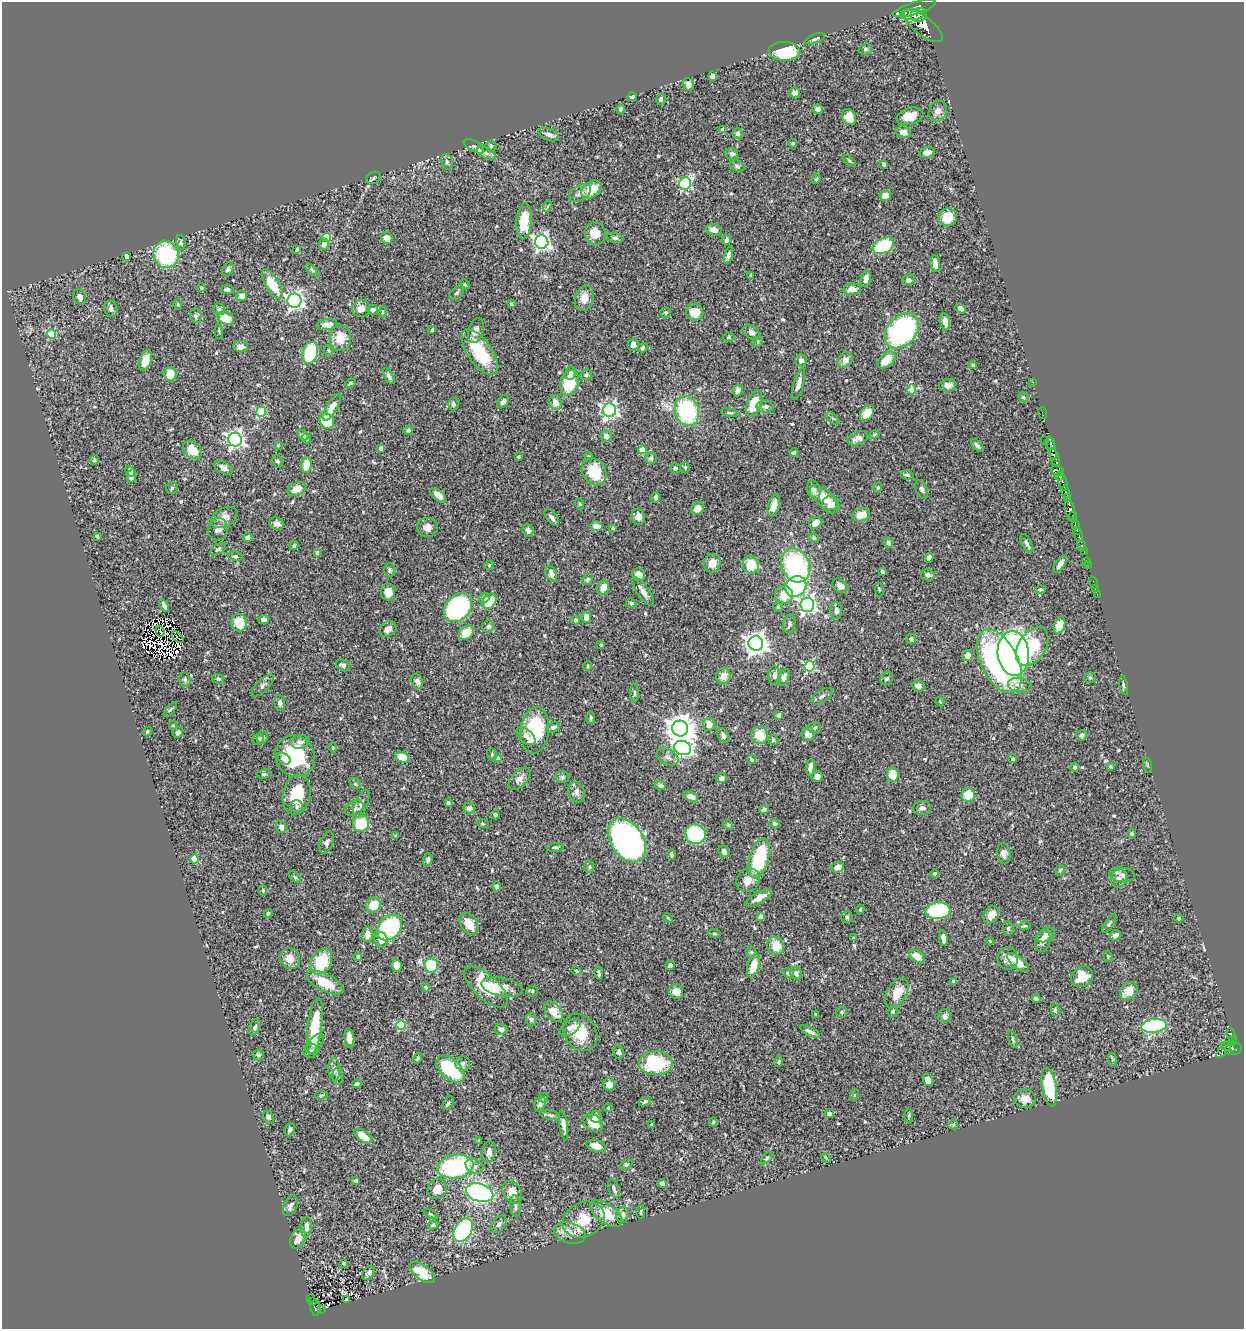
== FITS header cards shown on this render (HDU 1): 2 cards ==
NAXIS1  =                 1242
NAXIS2  =                 1327

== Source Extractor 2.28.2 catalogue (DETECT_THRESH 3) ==
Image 1242 x 1327 px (HDU 1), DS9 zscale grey, 1 PNG px = 1 image px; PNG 1246 x 1331 px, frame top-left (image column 1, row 1327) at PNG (2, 2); each listed source drawn as its Kron ellipse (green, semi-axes under 4 px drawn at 4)
Background 0.62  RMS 0.022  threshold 0.0653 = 3 sigma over >= 5 px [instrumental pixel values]
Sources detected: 568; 5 with non-positive FLUX_AUTO (blend fragments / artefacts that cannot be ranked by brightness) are neither listed nor drawn; of the other 563, the 500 brightest by FLUX_AUTO listed and drawn (63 fainter detections omitted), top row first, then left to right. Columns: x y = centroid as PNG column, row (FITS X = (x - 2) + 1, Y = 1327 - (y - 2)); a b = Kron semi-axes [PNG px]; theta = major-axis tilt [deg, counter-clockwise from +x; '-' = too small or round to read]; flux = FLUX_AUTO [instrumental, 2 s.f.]
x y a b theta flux
914 9 22 6 17 3900
912 15 11 5 0 2100
919 15 8 7 - 1400
923 26 23 9 -37 2800
815 39 10 4 20 3.5
865 49 6 5 - 2.3
785 51 16 9 -3 81
712 76 5 4 - 6.1
688 84 6 5 - 8.2
795 93 5 5 - 7.8
632 97 5 3 - 3.6
661 99 6 4 76 3.1
621 109 4 4 - 3.1
818 109 5 4 - 7
938 111 11 8 65 8
910 116 14 8 16 16
849 117 8 6 -66 23
722 129 4 3 - 1.8
903 132 7 6 - 9.6
738 133 5 5 - 4.8
549 135 11 6 -21 6.3
793 143 4 4 - 1.7
474 146 11 5 -30 3.9
491 146 5 5 - 2.1
927 152 7 5 15 7.2
486 153 10 5 -26 5.3
732 154 6 5 - 4
849 161 7 4 -39 2.2
447 162 8 6 -76 3.7
884 164 4 3 - 4.4
737 166 7 5 -20 3
373 178 7 5 30 3.1
816 179 5 4 - 2
685 184 6 5 - 170
591 190 11 8 34 26
580 193 12 7 31 7.9
885 196 5 5 - 17
548 206 6 3 70 1.7
948 217 9 8 - 27
524 221 18 7 85 45
714 230 8 6 -20 11
595 233 11 10 - 23
327 238 5 4 - 69
387 238 6 5 - 7.1
615 238 8 5 -14 3.3
726 240 5 4 - 5.5
181 242 7 4 -77 2.9
542 242 7 6 - 460
324 244 6 5 - 6.3
883 246 11 7 27 80
297 249 4 2 - 1.9
166 254 14 12 -73 110
728 255 9 4 75 5.5
127 256 4 3 - 5
935 264 8 5 -82 11
228 269 7 5 62 3.2
312 270 9 4 -41 2.6
751 275 4 3 - 2.2
866 279 8 5 75 7.9
909 280 6 5 - 4.3
272 284 17 7 -59 36
465 284 5 4 - 1.9
201 288 4 4 - 2.7
227 289 6 4 -9 3.6
852 289 9 5 7 11
457 293 9 5 45 3.4
242 296 5 5 - 8.4
80 297 8 6 -60 4.7
584 298 13 9 74 16
294 301 7 7 - 490
511 304 4 3 - 2.3
178 305 5 4 - 1.6
361 308 9 8 - 12
961 308 6 4 -38 3.9
111 309 8 6 -75 5.1
219 309 6 5 - 3.3
372 310 6 5 - 4.2
383 312 5 3 - 1.7
695 312 9 8 - 25
666 313 5 5 - 2.7
196 316 7 5 -67 3.1
226 318 8 6 -28 26
945 322 9 5 -79 9.8
327 325 10 5 8 10
432 330 4 3 - 2.3
219 331 7 3 -86 1.9
476 331 12 7 74 8.1
902 331 20 14 47 270
752 332 9 6 -40 7.8
51 334 4 4 - 62
729 337 6 4 -2 2.1
340 338 13 10 89 24
758 342 5 4 - 2
633 345 6 5 - 6.6
241 347 7 5 -4 7
643 348 5 4 - 2.9
329 351 5 4 - 1.7
480 352 26 12 -55 72
310 353 11 7 73 85
145 360 11 6 71 19
801 360 6 5 - 7.1
845 360 8 6 56 9.2
886 360 10 6 40 25
973 365 4 3 - 1.7
570 373 7 5 81 4.9
170 374 7 6 - 21
586 375 6 5 - 2.9
389 376 9 4 -61 4.7
1033 382 2 2 - 7.2
350 383 5 3 - 2
569 383 13 9 70 61
798 384 16 5 74 9
948 385 8 6 9 8.3
911 389 5 4 - 17
738 390 6 4 64 5.1
1023 397 5 4 - 2
503 402 7 5 54 4.3
555 403 7 6 - 13
754 403 13 7 70 38
453 404 6 5 - 4.2
765 406 8 6 -3 4.8
332 407 15 5 59 16
609 410 7 6 - 480
687 411 15 12 -73 130
261 412 5 4 - 70
730 413 8 4 -11 2.3
867 413 9 6 54 20
1042 413 6 2 -72 11
833 418 8 3 -44 1.9
327 421 8 7 - 58
408 430 4 4 - 3.3
874 434 5 3 - 1.8
303 435 6 5 - 6.6
606 436 5 5 - 7.8
306 438 5 4 - 2.7
858 438 11 6 20 8.6
235 440 7 6 - 530
1045 441 2 2 - 9.4
1051 443 6 3 -79 250
278 445 3 3 - 2.2
977 446 8 3 -46 3.7
381 448 4 4 - 6.4
1051 448 12 4 -77 720
192 450 10 7 -40 25
642 450 4 4 - 19
794 452 4 4 - 3.4
589 456 4 3 - 1.7
519 457 3 3 - 1.9
651 458 6 5 - 2.8
1055 458 9 4 -70 560
94 460 5 4 - 2.5
277 461 6 5 - 2.8
306 465 8 5 84 23
224 468 10 5 -26 7.4
675 468 5 5 - 4.3
685 468 5 4 - 1.8
130 471 6 4 -56 7.3
1057 471 7 5 -18 190
594 472 14 11 -56 52
907 475 6 4 -12 2.7
132 476 7 4 78 5.4
1060 476 5 3 - 130
1063 482 8 3 -70 240
172 488 6 6 - 2.4
878 488 5 3 - 1.6
297 489 10 6 26 16
922 489 9 6 -69 4.2
814 490 9 6 -77 5.6
1065 492 6 4 -79 340
438 495 9 5 -40 14
656 497 5 4 - 4.5
823 497 16 8 -41 24
1067 498 4 3 - 68
580 504 6 3 -71 1.6
774 505 11 5 72 14
831 505 9 8 - 14
697 508 7 6 - 13
1070 510 10 5 -80 1200
861 515 9 6 15 25
1073 516 5 3 - 200
638 517 8 6 -82 9.3
224 518 14 9 29 12
552 518 9 5 -51 4.6
815 523 7 5 40 16
277 524 7 5 -25 6.6
1075 525 4 3 - 310
597 526 6 5 - 11
427 527 10 9 - 9.9
613 528 4 4 - 1.9
218 529 11 9 76 9.4
528 530 6 5 - 5.3
1076 530 4 3 - 250
1079 535 7 3 -77 360
97 536 4 3 - 2.5
247 537 5 4 - 5
814 538 5 4 - 2.4
888 543 5 4 - 3.5
1027 543 10 4 -64 4.5
1082 545 6 3 -70 64
294 546 4 3 - 2.6
218 549 9 5 30 3
1084 552 3 2 - 56
318 553 4 4 - 13
235 556 7 5 -10 3
929 558 5 4 - 5.6
1087 561 2 2 - 6.7
712 563 9 8 - 16
1060 564 10 4 58 7.2
489 565 5 4 - 1.7
751 565 9 8 - 29
796 565 17 14 -65 170
1088 565 2 2 - 5.9
389 570 7 5 -89 2.8
882 572 4 3 - 3
551 574 8 5 -67 6.9
639 575 6 6 - 9.1
928 575 7 5 -8 5.5
587 579 6 4 52 2.5
1094 583 6 2 -72 8.7
840 586 8 6 -41 7.3
796 587 11 10 - 160
603 588 7 5 70 17
1095 588 2 2 - 2.9
879 590 7 3 -81 2
1040 590 5 3 - 1.7
643 591 17 6 -55 8.7
388 592 8 7 - 14
1097 594 2 2 - 6.6
784 595 9 9 - 25
484 598 5 5 - 4.1
489 601 8 6 52 33
631 603 5 4 - 2.3
807 605 7 7 - 450
164 606 7 3 -62 5.1
778 607 5 4 - 1.8
458 608 16 12 48 260
836 611 8 5 -89 4.6
586 617 5 5 - 11
264 619 5 4 - 5.1
575 620 4 4 - 3.7
239 623 9 8 - 32
789 624 10 6 80 4.6
1059 625 8 5 70 25
488 626 6 5 - 3.3
388 629 9 7 36 7.4
160 631 5 2 - 1.9
466 633 8 6 37 25
178 637 7 2 -45 2.3
911 639 5 5 - 4.4
756 643 7 7 - 1000
601 645 3 3 - 1.6
1032 647 21 13 57 67
1013 653 22 15 -85 560
968 655 5 5 - 13
999 661 34 18 -63 300
343 665 7 5 -31 4.5
588 666 5 4 - 1.8
810 666 5 5 - 130
723 676 8 7 - 11
775 676 9 6 -84 5.6
784 677 8 5 67 5.9
1090 678 6 5 - 2.6
218 679 6 4 -18 2.7
887 679 7 5 45 3.1
185 680 7 5 -77 3.1
417 681 8 5 -69 4.9
1020 685 12 7 -11 9.2
1124 685 9 3 -82 2.6
263 686 14 6 44 5.8
918 686 6 5 - 7.5
635 693 9 4 90 2.8
822 696 12 6 33 5.1
940 702 5 3 - 1.8
280 703 8 5 -81 4
170 710 9 3 49 2.2
779 715 4 4 - 3.9
591 718 6 4 -88 2.2
709 724 6 6 - 12
173 726 4 4 - 1.7
553 727 7 5 22 3.2
680 728 8 7 - 2000
815 728 6 5 - 2.8
535 730 23 14 84 84
147 732 5 4 - 2.3
178 732 5 4 - 4.1
808 734 7 6 - 14
760 735 9 8 - 29
1082 735 5 5 - 3.8
526 736 11 6 -43 6.8
723 736 8 5 -64 5.2
262 737 6 5 - 2.8
258 739 6 5 - 6.2
773 740 5 4 - 2.7
300 742 9 7 7 6.1
333 748 4 4 - 2
683 748 8 7 - 450
492 754 6 4 -73 2.2
295 756 21 19 -59 100
402 757 7 5 -22 26
667 757 12 7 -27 6.1
284 759 7 5 -37 5.6
498 759 4 4 - 14
1012 759 4 3 - 4.4
752 760 4 4 - 1.9
1147 765 8 3 -77 1.8
1110 766 4 3 - 1.6
810 767 8 4 83 7.3
1075 767 4 4 - 5
264 774 7 4 9 2.7
893 774 7 6 - 25
817 776 5 5 - 8
562 777 7 6 - 3.3
721 778 5 5 - 4.2
519 779 14 7 47 11
355 784 6 5 - 2.6
660 785 5 5 - 6.5
577 792 10 8 -69 7.7
297 794 20 13 79 48
968 795 7 7 - 33
691 796 7 4 -22 9.6
448 803 4 3 - 6.5
361 804 15 6 67 6.6
297 807 6 6 - 3.8
354 808 10 7 31 5.8
469 808 6 5 - 6.7
922 808 9 7 5 4.9
764 810 5 4 - 3.3
495 815 4 3 - 4.3
774 823 5 4 - 2.5
361 824 8 8 - 45
483 824 6 4 -19 1.6
728 825 5 4 - 1.8
281 827 6 5 - 6.1
695 834 10 9 - 140
1132 834 4 4 - 2.1
396 836 4 4 - 1.8
627 840 24 16 -56 860
327 843 11 6 70 5.2
555 847 9 3 0 2.2
724 852 6 5 - 4.3
1004 854 10 7 -85 9
671 855 5 3 - 2.2
759 858 21 9 76 110
194 859 4 4 - 47
428 860 6 4 73 3.5
589 867 5 5 - 2.2
838 867 6 5 - 11
1060 870 5 4 - 2.1
934 874 4 4 - 2.2
1122 875 13 7 -6 7
295 877 7 4 -44 2.3
1119 878 9 8 - 6.4
748 880 12 11 - 14
497 886 5 4 - 4.5
263 890 5 4 - 1.7
759 898 15 5 30 12
373 905 8 7 - 22
860 909 5 4 - 2
938 911 13 8 6 170
268 913 4 3 - 2.5
991 915 9 7 58 13
761 917 4 4 - 14
847 917 6 6 - 2.6
668 918 5 3 - 1.6
1179 918 5 4 - 2.4
1109 923 11 4 56 3
469 924 12 8 -56 19
1024 926 6 3 9 1.8
390 928 14 11 48 140
1008 928 7 5 -80 2.9
368 934 8 5 84 8.6
714 934 6 3 -8 1.7
1046 935 9 6 33 6.9
1115 935 6 5 - 6.6
853 938 3 2 - 1.8
943 938 8 4 -83 9.1
381 940 8 6 -79 8.9
990 941 4 4 - 1.8
1043 941 11 7 74 8.5
776 946 9 8 - 23
751 952 5 5 - 2
917 956 8 5 -34 16
1108 956 6 4 -69 2
358 957 4 4 - 2.6
1008 958 11 10 - 9.5
290 959 11 9 -66 15
321 962 13 10 60 55
1018 962 13 6 -39 23
396 965 6 5 - 9.9
431 965 7 7 - 61
670 965 5 4 - 3.3
754 966 12 6 73 22
576 971 5 3 - 2.1
599 973 7 3 -81 3.2
788 973 6 4 -28 3.2
796 973 6 5 - 4.7
1082 977 11 10 - 31
953 981 4 3 - 1.6
325 983 20 8 -27 34
426 987 4 3 - 1.7
486 987 27 12 -43 60
502 987 21 9 -10 19
532 991 6 5 - 2.7
1129 991 10 8 45 20
676 992 7 6 - 15
897 993 16 9 59 26
1036 999 4 4 - 3.9
1055 1010 6 4 -89 2.8
553 1011 11 7 -52 20
842 1012 6 5 - 2.7
893 1012 6 5 - 3.4
815 1014 3 3 - 1.8
945 1016 7 6 - 4.5
531 1019 7 5 -87 2.9
401 1025 5 5 - 83
315 1026 29 7 82 54
1154 1026 13 6 8 160
255 1027 8 5 63 3.9
571 1028 11 6 35 6
501 1029 6 5 - 4.7
580 1032 20 15 -55 44
810 1032 11 4 -28 5.4
1231 1035 6 3 -80 81
349 1038 10 5 -84 8.4
1013 1040 9 3 -72 2.6
1233 1041 4 3 - 60
315 1044 11 6 53 9
1228 1047 8 4 -22 290
1233 1049 8 6 13 340
1224 1050 10 4 50 160
311 1051 7 6 - 5
619 1052 7 5 -82 3.7
258 1055 6 5 - 3
417 1058 5 4 - 2.6
1112 1059 6 4 -71 2.1
779 1062 5 3 - 2.1
462 1063 7 7 - 4.8
656 1063 17 12 1 82
334 1069 11 6 -86 5.2
451 1069 17 10 -42 92
338 1076 8 5 89 3.8
928 1080 6 4 -56 9.4
357 1084 4 4 - 3.9
609 1084 6 6 - 11
1049 1087 20 7 -80 77
321 1095 7 3 9 1.8
854 1095 6 3 70 1.6
543 1098 5 5 - 3.4
1025 1099 11 9 -7 14
645 1102 6 4 26 3.1
448 1103 7 5 62 3
540 1104 7 5 68 4.6
608 1108 4 3 - 1.6
829 1114 4 4 - 5.4
550 1115 10 4 -12 3.7
909 1116 7 3 90 1.7
268 1117 6 5 - 4.2
596 1117 6 5 - 8.5
713 1122 4 4 - 1.7
593 1123 10 8 -34 23
652 1124 3 3 - 2.7
564 1125 14 4 -82 7.5
953 1125 5 4 - 1.8
290 1130 7 5 68 4.4
363 1136 10 5 -37 23
479 1141 3 3 - 1.8
596 1146 10 5 -15 15
489 1152 11 6 81 8.1
767 1158 7 4 47 2.5
826 1158 5 3 - 1.8
626 1164 6 3 29 1.9
474 1166 9 7 -29 7.4
455 1167 18 11 9 180
356 1181 4 3 - 3.1
662 1184 5 4 - 6.2
614 1188 9 5 -72 4.7
437 1189 10 9 - 14
512 1192 12 9 -61 19
480 1193 14 9 -17 340
290 1206 11 6 65 5.9
515 1206 10 5 -86 4.8
641 1212 7 3 89 1.6
431 1214 7 4 -26 1.9
606 1214 18 9 -37 33
623 1215 8 6 80 4.6
584 1220 22 17 24 39
499 1224 9 6 53 5
433 1225 5 4 - 2.3
306 1227 10 5 85 8.8
463 1230 12 8 59 170
570 1233 16 10 -16 15
298 1238 11 7 63 16
344 1263 3 3 - 1.6
422 1272 15 7 -36 37
369 1273 8 5 54 4.2
311 1298 3 2 - 4.2
347 1300 4 3 - 1.9
312 1301 2 2 - 5
315 1308 7 5 -80 69
321 1309 2 2 - 4.8
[63 fainter detections neither listed nor drawn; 5 non-positive-flux detections neither listed nor drawn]